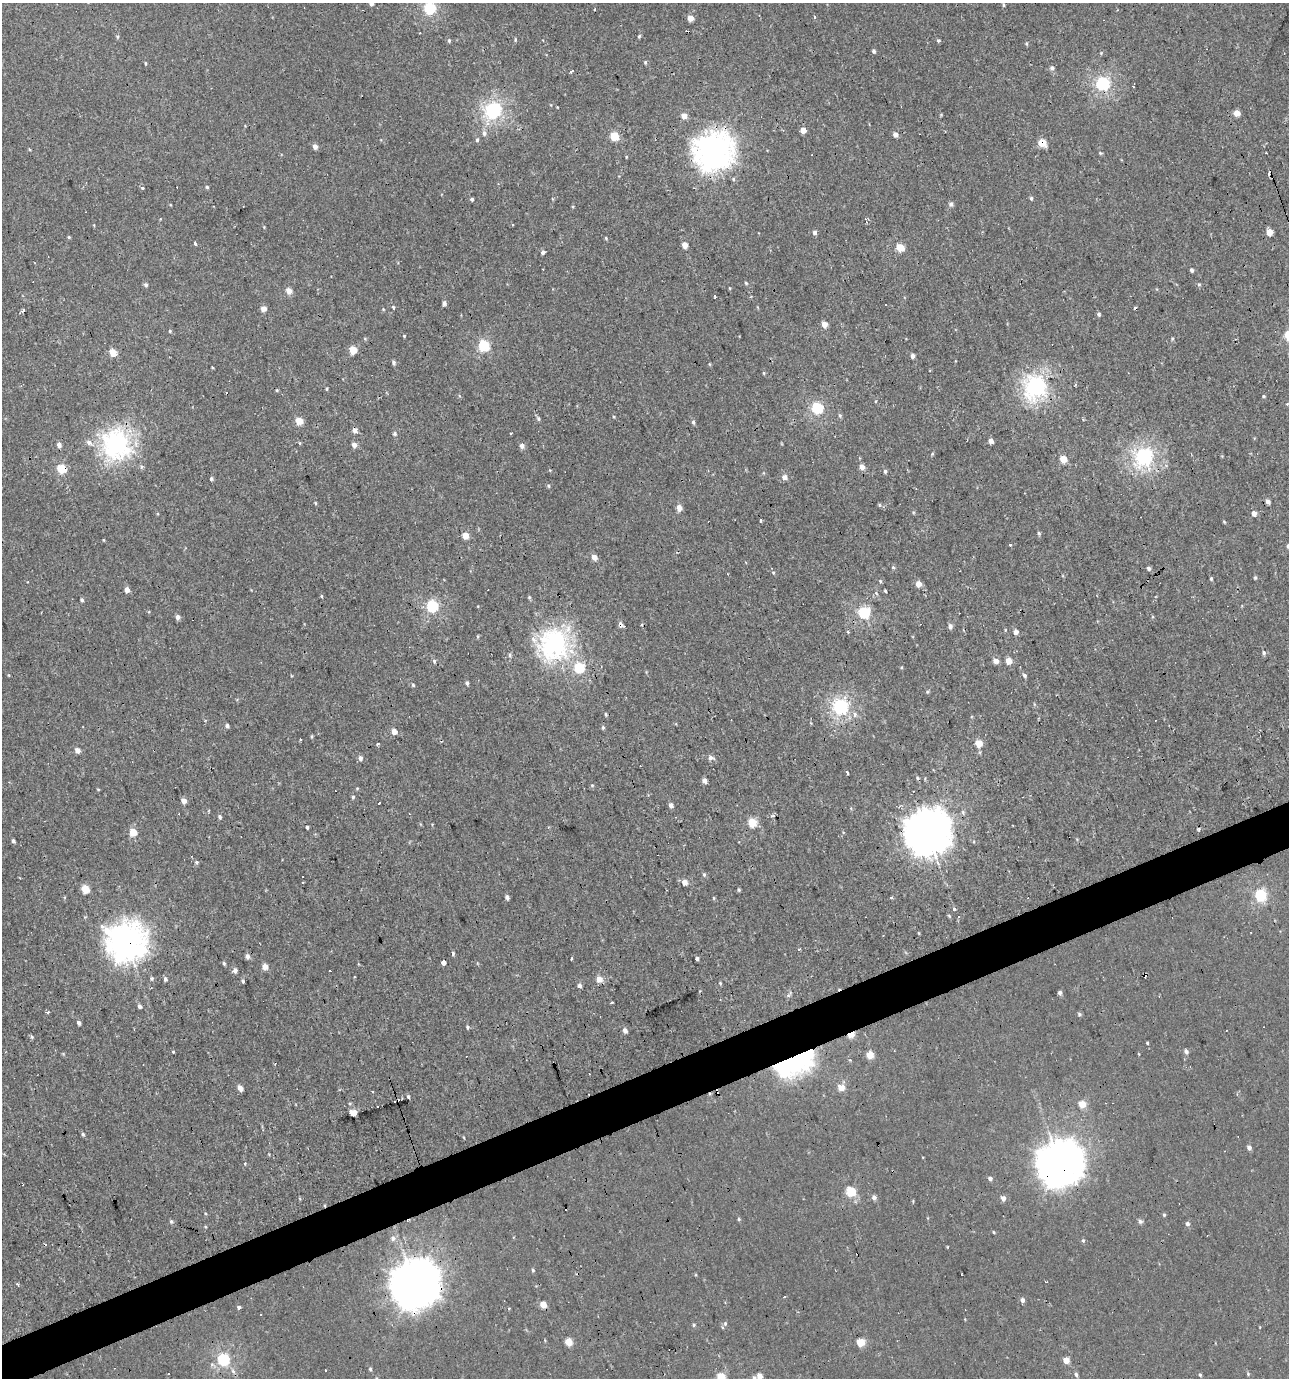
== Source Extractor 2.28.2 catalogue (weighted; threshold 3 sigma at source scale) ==
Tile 7 of 4 x 4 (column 3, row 2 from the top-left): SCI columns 2701-3987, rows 2753-4128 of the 5344 x 5504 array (HDU 1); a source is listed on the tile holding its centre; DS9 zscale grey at full resolution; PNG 1291 x 1380 px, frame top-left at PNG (2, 3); no overlay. Shown black and unused: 3% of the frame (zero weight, under 2 of 3 exposures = <1% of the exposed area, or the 3 px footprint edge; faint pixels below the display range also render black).
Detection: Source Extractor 2.28.2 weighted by HDU 2 'WHT'; one run over the whole footprint, this tile lists its part. Background 0.00109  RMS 0.0043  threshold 0.0194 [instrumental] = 3 sigma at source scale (4.5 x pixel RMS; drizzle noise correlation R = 1.50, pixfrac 1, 0.0396/0.0396 arcsec/px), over >= 5 px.
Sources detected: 295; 28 cosmic-ray / hot-pixel residue — not listed; the other 267 listed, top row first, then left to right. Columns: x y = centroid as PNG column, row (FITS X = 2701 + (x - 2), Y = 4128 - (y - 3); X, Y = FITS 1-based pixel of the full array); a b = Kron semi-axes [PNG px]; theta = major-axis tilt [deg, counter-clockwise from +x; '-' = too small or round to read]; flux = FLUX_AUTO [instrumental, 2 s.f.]
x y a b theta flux
371 3 4 4 - 1.8
1003 5 4 4 - 0.64
430 8 6 5 - 48
815 17 3 3 - 1.6
690 18 4 4 - 5.1
639 36 5 4 - 0.59
117 37 5 4 - 0.61
449 40 6 4 89 0.7
515 40 5 4 - 0.5
938 41 4 4 - 0.65
1026 44 5 4 - 0.53
874 51 5 4 - 0.96
1101 53 4 4 - 0.41
645 62 5 4 - 0.68
145 63 5 3 - 0.48
1052 68 6 5 - 1.1
571 71 4 3 - 1.9
1102 83 6 6 - 72
557 107 2 2 - 0.33
493 111 6 6 - 110
1237 113 4 4 - 5.7
941 114 5 3 - 0.39
684 116 5 4 - 4.4
803 130 4 4 - 5
484 133 8 6 -79 1.6
895 135 5 5 - 1.9
614 136 5 5 - 18
477 140 6 4 75 0.81
1042 143 6 5 - 8.7
315 146 5 4 - 2.8
713 151 14 13 - 490
1100 153 5 3 - 0.49
1266 153 2 2 - 0.39
626 157 4 2 - 0.33
1270 173 4 4 - 4.3
207 187 5 4 - 0.64
142 188 3 3 - 2.9
1031 198 5 4 - 0.73
472 199 4 3 - 0.97
951 204 6 5 - 1.4
866 219 3 3 - 0.94
264 227 4 3 - 0.32
1270 232 5 4 - 5
814 233 5 5 - 1.3
69 237 5 4 - 0.5
606 238 5 4 - 0.48
195 244 4 3 - 3
685 245 5 4 - 4.4
900 248 5 5 - 15
543 252 4 4 - 1.6
1192 270 4 4 - 1.1
746 283 5 4 - 0.55
1199 284 5 5 - 0.6
146 285 5 5 - 0.99
730 288 5 3 - 0.36
289 291 5 4 - 4.8
714 296 3 3 - 1.5
444 303 4 4 - 1.4
393 307 5 4 - 0.55
263 309 4 4 - 3.6
383 309 5 3 - 0.38
23 310 5 4 - 0.66
1099 314 5 4 - 0.89
825 324 4 4 - 5.6
170 331 4 4 - 0.52
404 336 4 3 - 0.4
484 345 6 5 - 38
353 350 5 5 - 11
113 352 5 5 - 14
912 356 4 4 - 1.7
394 362 5 5 - 1.1
709 364 5 3 - 0.4
212 367 3 2 - 0.49
764 373 5 3 - 0.44
1035 387 9 8 - 180
327 389 5 3 - 0.47
277 390 4 4 - 0.46
1264 396 4 3 - 0.47
876 401 5 3 - 0.35
1287 404 3 3 - 0.63
817 408 5 5 - 42
840 415 6 5 - 0.82
614 417 4 3 - 0.4
538 418 6 5 - 0.88
299 421 5 5 - 10
693 422 6 4 -89 0.83
355 430 6 5 - 2
511 433 3 2 - 0.58
395 434 6 5 - 0.88
991 441 4 4 - 2.8
89 442 9 6 -47 2
116 443 10 9 - 250
300 443 5 3 - 0.44
59 445 5 4 - 2.2
354 445 5 4 - 2.9
522 446 6 5 - 1.9
932 454 5 4 - 0.49
1144 457 7 7 - 130
1063 459 5 4 - 9.6
862 467 5 4 - 3.2
61 469 5 5 - 19
885 471 5 4 - 0.9
784 477 4 4 - 3.3
211 479 4 4 - 0.96
548 486 5 4 - 0.58
1268 501 5 4 - 2
315 503 4 3 - 0.56
879 505 4 4 - 0.54
679 508 5 5 - 3.6
1254 513 5 5 - 2.6
761 520 3 3 - 1.2
1224 522 5 4 - 0.46
1039 533 6 4 -81 0.67
465 536 5 4 - 7.8
104 540 4 3 - 0.36
1010 545 4 3 - 1.8
1288 546 5 4 - 1.1
594 557 5 4 - 3.8
893 567 5 4 - 0.58
1149 568 5 5 - 0.99
773 573 5 4 - 0.59
1255 577 5 4 - 0.62
1211 579 4 3 - 0.6
880 581 5 4 - 0.52
918 584 5 5 - 4.5
127 590 4 4 - 3.3
885 591 3 3 - 0.71
322 596 3 3 - 0.7
529 597 4 4 - 0.54
82 600 4 4 - 0.92
432 606 5 5 - 49
864 612 6 5 - 49
177 617 4 4 - 2.3
621 624 6 5 - 1.9
950 626 6 5 - 1.6
1005 630 5 3 - 0.38
848 631 3 3 - 1
1016 632 4 4 - 2.9
478 636 4 3 - 0.51
554 643 10 10 - 250
1264 653 5 5 - 0.92
510 655 5 5 - 0.77
434 661 5 4 - 0.94
996 661 5 4 - 3.5
1008 661 5 4 - 6.3
579 667 5 5 - 33
902 667 5 3 - 0.4
1024 675 6 5 - 0.96
467 683 5 4 - 0.87
413 685 5 4 - 0.63
927 692 5 4 - 0.54
840 707 6 6 - 100
606 714 6 3 -82 0.55
855 714 6 4 -78 1.8
227 726 4 4 - 1.3
603 727 6 4 -90 0.73
394 732 4 4 - 4.7
312 736 4 4 - 0.5
979 743 5 4 - 8.4
378 744 3 2 - 0.82
77 750 5 4 - 3.1
360 758 6 5 - 1.6
711 758 6 6 - 1.8
847 773 3 3 - 2.5
917 778 5 4 - 0.51
704 780 5 4 - 2.1
592 785 5 4 - 0.51
98 789 5 3 - 0.38
353 797 5 4 - 0.71
184 801 5 4 - 3.1
379 803 3 3 - 1.9
671 805 4 4 - 2.3
220 817 5 4 - 0.83
752 823 5 5 - 18
307 827 3 3 - 0.65
927 831 16 15 - 890
133 832 5 5 - 9.9
13 841 4 3 - 0.87
196 862 5 5 - 0.75
704 874 6 4 -69 0.7
684 882 4 4 - 4.4
85 889 5 5 - 10
739 890 4 4 - 0.6
1261 895 6 5 - 43
507 897 4 4 - 1.5
714 898 5 3 - 0.44
955 909 3 3 - 7.1
949 916 5 4 - 0.49
919 933 5 3 - 0.34
126 941 14 14 - 490
799 949 3 3 - 1.7
453 953 5 4 - 0.76
247 956 5 4 - 2.3
572 958 3 3 - 0.78
697 959 3 3 - 0.94
224 963 5 4 - 0.72
443 963 3 3 - 26
265 966 5 4 - 4.7
235 971 6 5 - 1.6
151 978 5 5 - 0.74
165 979 5 4 - 1.3
599 979 5 5 - 4.7
242 981 5 3 - 0.68
720 983 5 4 - 0.48
579 986 4 4 - 1.6
1060 993 4 4 - 1.4
789 994 13 4 52 1.1
612 1002 3 2 - 1.1
139 1006 4 4 - 1.4
47 1012 3 3 - 1.2
1079 1014 6 5 - 0.79
79 1023 4 4 - 1.5
467 1027 5 4 - 0.7
625 1030 5 4 - 2.2
851 1035 5 3 - 9.9
32 1037 5 5 - 0.7
1147 1043 3 3 - 0.44
173 1052 4 3 - 0.44
1186 1052 6 5 - 1.3
870 1055 5 5 - 8.7
849 1060 4 3 - 0.66
794 1063 36 20 23 95
240 1088 5 4 - 2.9
841 1088 5 5 - 7.4
372 1091 3 3 - 0.79
408 1096 4 3 - 0.72
350 1103 5 3 - 0.43
1082 1104 5 5 - 8.3
353 1113 5 4 - 11
83 1134 5 4 - 0.68
1249 1147 5 4 - 1.6
245 1164 4 4 - 0.41
1060 1164 16 15 - 850
990 1179 5 4 - 1.3
851 1192 5 5 - 23
874 1198 6 6 - 1.3
1003 1198 5 4 - 2.6
205 1213 4 3 - 0.36
1164 1215 5 4 - 0.6
739 1219 5 4 - 0.58
171 1221 6 5 - 0.7
1140 1221 6 5 - 1.2
1187 1224 6 5 - 1.2
994 1232 4 3 - 0.45
513 1237 3 3 - 0.43
393 1238 7 7 - 1.8
1083 1241 5 4 - 0.75
533 1270 5 4 - 0.63
17 1284 3 3 - 0.64
415 1285 17 16 - 1200
1022 1300 5 4 - 1.7
543 1305 5 4 - 6.7
239 1307 3 3 - 6.7
260 1314 3 2 - 0.34
725 1324 6 5 - 0.83
694 1325 4 4 - 0.62
569 1342 5 5 - 8.3
860 1342 5 5 - 10
223 1360 6 5 - 49
1066 1360 4 4 - 6.1
370 1369 5 4 - 0.67
1076 1374 5 4 - 1
1248 1374 5 4 - 0.52
1200 1375 5 3 - 0.5
759 1376 5 5 - 3.6
721 1377 5 5 - 16
754 1378 6 6 - 1
Overlapping masked pixels (flux is a lower limit): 11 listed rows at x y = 1042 143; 713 151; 1270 173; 61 469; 621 624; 927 831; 126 941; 851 1035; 794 1063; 1060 1164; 415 1285
Isophote crosses this tile's border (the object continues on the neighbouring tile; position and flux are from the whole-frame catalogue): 6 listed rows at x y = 371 3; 430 8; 1288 546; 759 1376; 721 1377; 754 1378